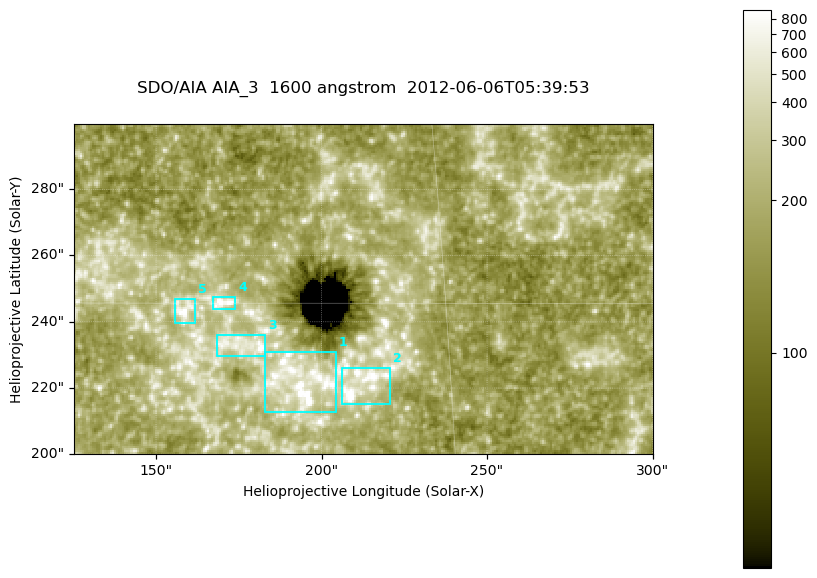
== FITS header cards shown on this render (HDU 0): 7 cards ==
TELESCOP= 'SDO/AIA '
INSTRUME= 'AIA_3   '
WAVELNTH=                 1600
WAVEUNIT= 'angstrom'
DATE-OBS= '2012-06-06T05:39:53.13'
CTYPE1  = 'HPLN-TAN'
CTYPE2  = 'HPLT-TAN'

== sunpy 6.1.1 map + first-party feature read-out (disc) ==
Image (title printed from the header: SDO/AIA AIA_3  1600 angstrom  2012-06-06T05:39:53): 287 x 164 px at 0.609 arcsec/px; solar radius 946 arcsec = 1552 px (partial field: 0.6% of the solar disc is inside the frame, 100% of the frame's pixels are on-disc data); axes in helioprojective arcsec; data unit not stated in the header (colour bar unlabelled)
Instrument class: DISC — disc imager (sunpy class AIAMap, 1600 A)
Bright regions (active regions / flare kernels): reference = the on-disc median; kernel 3 px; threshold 5 sigma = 325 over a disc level ~179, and >= 1.15x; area >= 47 px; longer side >= 3 px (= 1.8 arcsec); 5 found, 5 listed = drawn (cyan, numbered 1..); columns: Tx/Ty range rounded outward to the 2 arcsec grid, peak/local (2 s.f.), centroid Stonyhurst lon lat
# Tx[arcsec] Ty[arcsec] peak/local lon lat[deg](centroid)
1 182..206 212..232 6.3 +12 +14
2 206..222 214..226 5.4 +13 +13
3 168..184 230..236 5.6 +11 +14
4 166..174 244..248 6 +11 +15
5 154..162 238..248 5.2 +10 +15